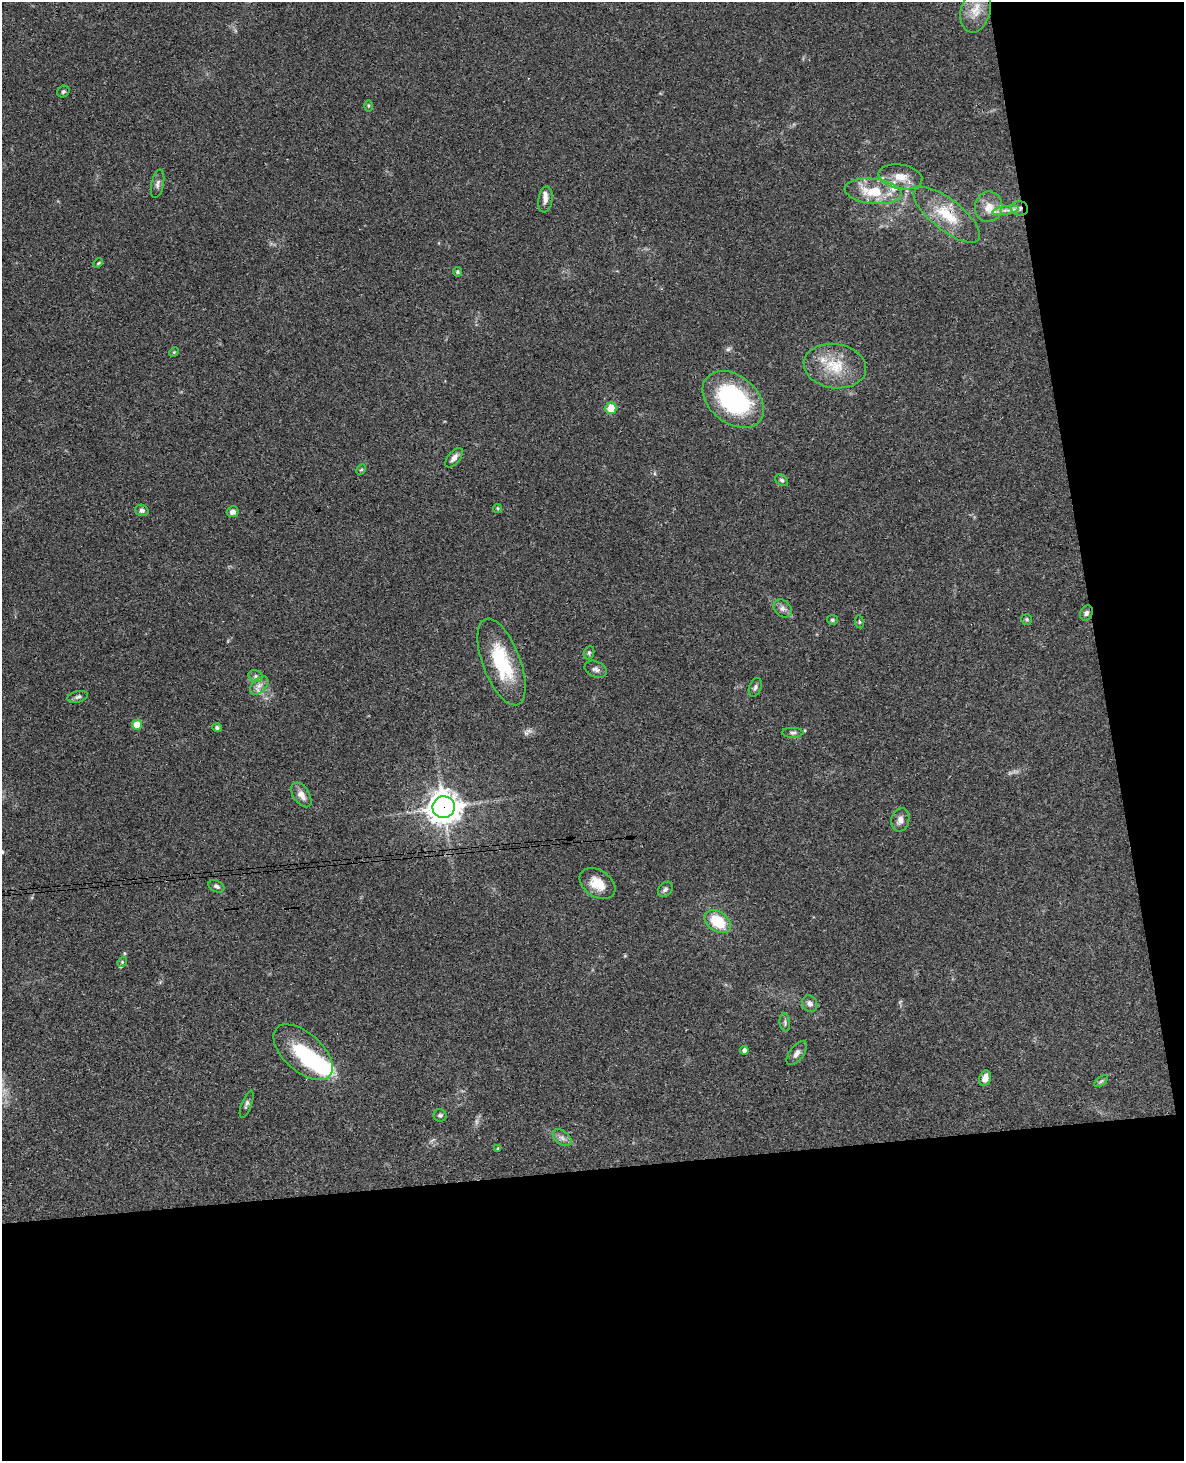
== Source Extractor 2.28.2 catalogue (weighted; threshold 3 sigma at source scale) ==
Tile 12 of 4 x 3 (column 4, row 3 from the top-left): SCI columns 3605-4786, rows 254-1712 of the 4843 x 4777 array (HDU 1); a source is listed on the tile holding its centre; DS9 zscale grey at full resolution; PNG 1186 x 1463 px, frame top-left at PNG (2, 2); each listed source drawn as its Kron ellipse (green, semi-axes under 4 px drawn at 4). Shown black and unused: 27% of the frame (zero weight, under 3 of 4 exposures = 6% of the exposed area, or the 3 px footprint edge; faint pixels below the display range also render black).
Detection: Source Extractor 2.28.2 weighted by HDU 2 'WHT'; one run over the whole footprint, this tile lists its part. Background 0.0648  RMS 0.0049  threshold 0.0219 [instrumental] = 3 sigma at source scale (4.5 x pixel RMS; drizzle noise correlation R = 1.50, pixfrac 1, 0.05/0.05 arcsec/px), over >= 5 px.
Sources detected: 63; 2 inside a brighter object's white glare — neither listed nor drawn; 4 inside a brighter listed object's ellipse — not listed separately; the other 57 listed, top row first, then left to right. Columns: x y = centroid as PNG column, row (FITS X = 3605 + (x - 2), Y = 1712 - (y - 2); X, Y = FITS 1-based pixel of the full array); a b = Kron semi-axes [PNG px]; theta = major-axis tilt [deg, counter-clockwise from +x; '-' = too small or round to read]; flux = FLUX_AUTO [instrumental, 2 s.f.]
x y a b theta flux
976 10 23 14 74 8.3
63 91 6 5 - 0.91
368 106 6 4 89 0.66
900 177 22 12 -10 7.8
158 184 14 6 78 1.9
873 191 29 12 -6 17
545 200 13 7 82 2.3
989 207 15 13 82 7.6
1019 208 9 7 -7 2.4
1006 210 13 4 10 2.7
947 215 40 15 -38 18
98 263 5 4 - 0.54
457 272 5 4 - 0.74
174 352 5 4 - 0.51
835 366 31 22 -8 17
733 399 34 23 -39 62
611 408 5 5 - 8.8
454 458 11 6 49 2.4
361 470 5 4 - 0.65
782 480 7 5 -39 0.98
498 508 4 4 - 0.66
142 510 7 5 -18 1.4
233 512 6 5 - 2.2
783 608 10 7 -44 2.2
1086 613 8 6 65 1.5
1027 619 5 5 - 0.72
832 620 5 5 - 0.9
859 622 6 3 -82 0.56
589 653 7 5 70 0.88
501 662 46 19 -69 29
596 669 11 8 -23 2
256 676 7 5 -21 1.3
259 685 11 6 45 2.7
755 687 9 6 69 1.4
78 697 10 5 15 1.3
137 725 5 5 - 12
217 727 5 4 - 1.2
793 733 11 5 0 1.2
301 795 14 8 -56 3.4
444 807 11 11 - 680
900 820 12 9 76 3
597 883 19 13 -34 8.8
216 886 8 5 -25 1.4
665 889 8 6 48 1.6
718 922 14 10 -34 16
122 962 5 4 - 0.69
810 1004 9 7 -57 2.4
785 1023 9 5 -82 1.1
744 1050 4 4 - 2.1
303 1052 36 19 -42 29
797 1053 14 7 53 2.4
985 1078 8 5 72 3.8
1101 1081 8 4 37 0.88
247 1104 14 5 69 1.4
440 1115 6 6 - 0.99
562 1138 11 6 -38 2.1
498 1148 4 3 - 0.47
Overlapping masked pixels (flux is a lower limit): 4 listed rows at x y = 1019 208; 1086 613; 501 662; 444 807